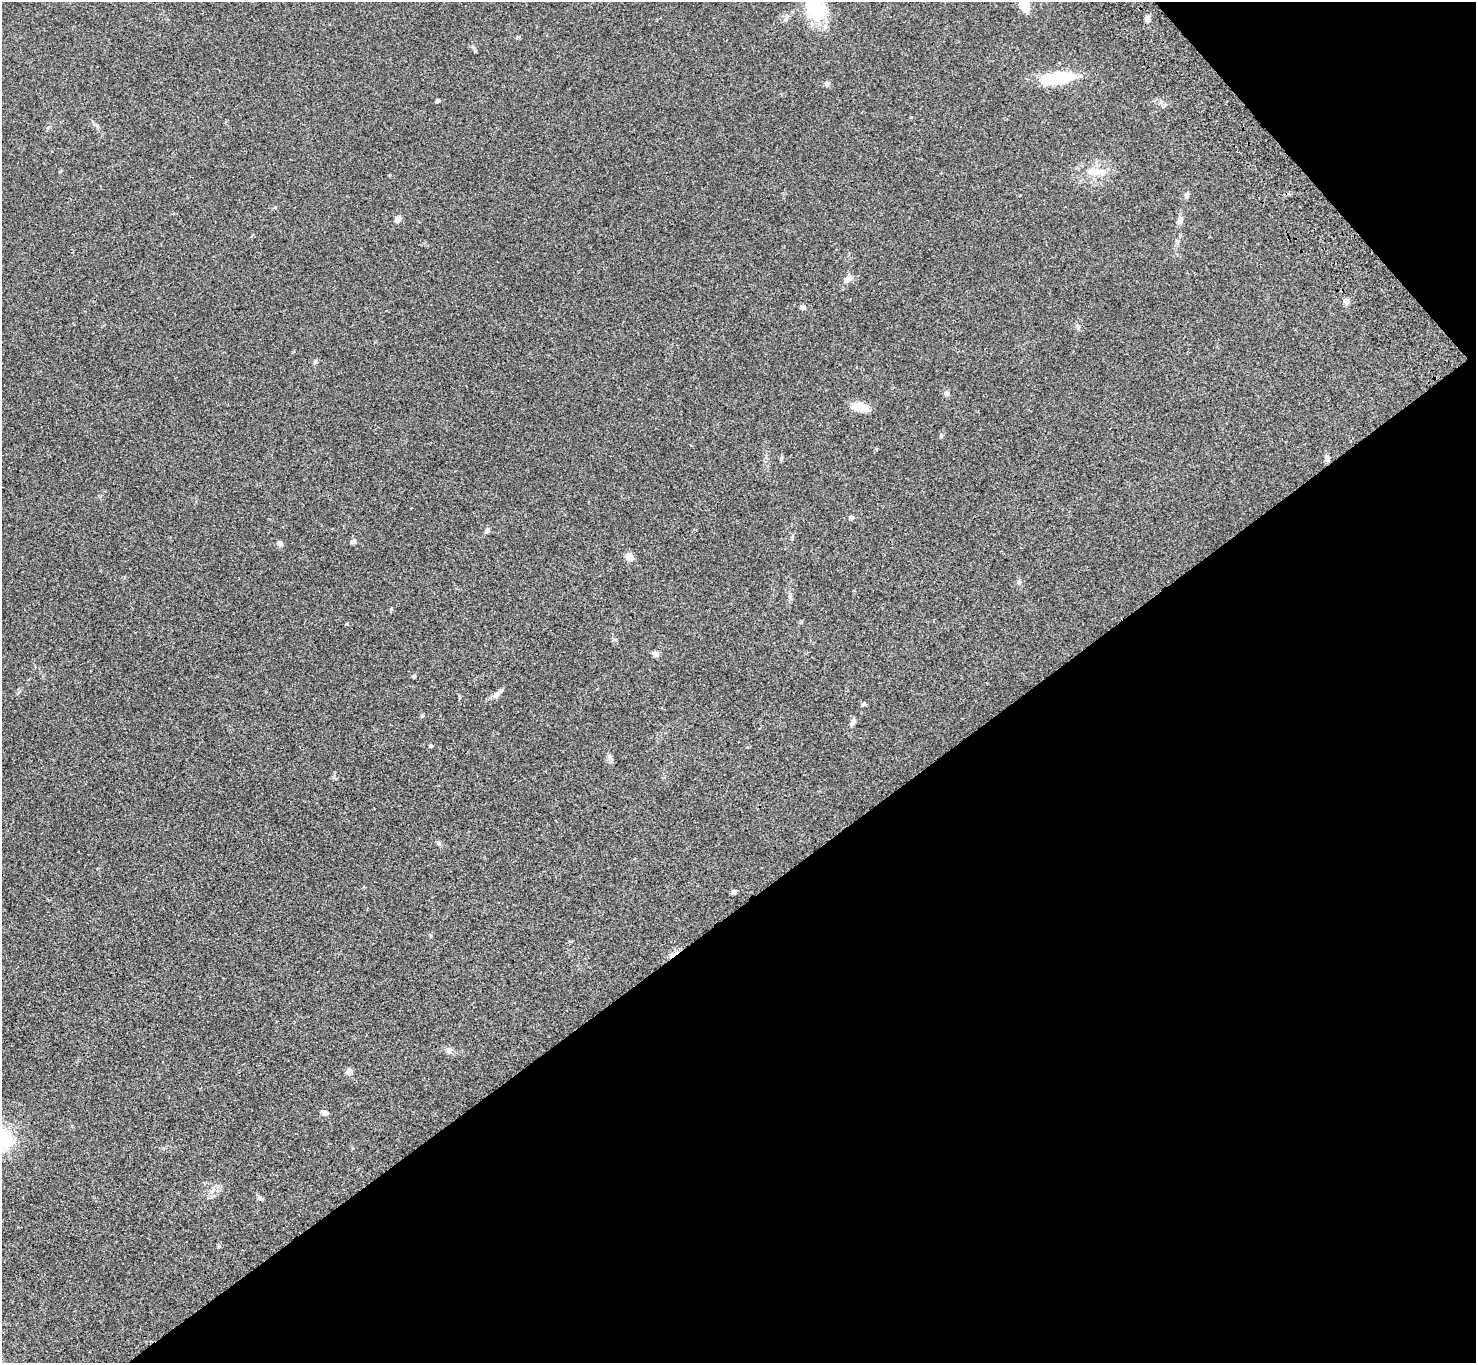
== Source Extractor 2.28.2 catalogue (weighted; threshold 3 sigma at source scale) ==
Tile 12 of 4 x 4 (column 4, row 3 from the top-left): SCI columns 4523-5996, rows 1743-3103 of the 6096 x 6070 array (HDU 1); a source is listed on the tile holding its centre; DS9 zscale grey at full resolution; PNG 1478 x 1365 px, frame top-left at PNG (2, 2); no overlay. Shown black and unused: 37% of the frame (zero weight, under 3 of 4 exposures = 6% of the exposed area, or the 3 px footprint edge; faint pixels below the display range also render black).
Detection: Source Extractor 2.28.2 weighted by HDU 2 'WHT'; one run over the whole footprint, this tile lists its part. Background 0.0448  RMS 0.0054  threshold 0.0245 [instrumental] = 3 sigma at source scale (4.5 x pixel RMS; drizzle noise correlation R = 1.50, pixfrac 1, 0.05/0.05 arcsec/px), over >= 5 px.
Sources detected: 40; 1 inside a brighter listed object's ellipse — not listed separately; the other 39 listed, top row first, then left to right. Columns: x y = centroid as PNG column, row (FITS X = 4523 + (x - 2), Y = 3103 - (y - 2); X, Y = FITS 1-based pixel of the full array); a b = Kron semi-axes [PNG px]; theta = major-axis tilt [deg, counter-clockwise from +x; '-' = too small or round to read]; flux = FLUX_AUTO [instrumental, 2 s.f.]
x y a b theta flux
1023 2 28 10 -73 10
815 9 36 25 -62 25
786 19 8 5 54 1.3
1148 19 9 6 79 2
1057 78 36 13 9 27
827 84 7 6 - 1.2
437 101 5 4 - 0.94
1165 105 6 4 89 0.8
1095 171 24 10 5 7.6
1187 196 8 6 71 1.2
398 219 9 6 62 2.3
1180 220 10 7 82 2
848 278 10 7 43 3.6
1346 302 9 7 -61 1.8
803 307 7 6 - 1.3
315 362 8 4 55 0.82
946 393 8 6 -68 1.5
860 407 21 11 -8 6.4
941 436 7 4 66 0.74
1327 458 10 6 -77 1.5
851 517 5 5 - 1.2
487 531 8 5 45 1.3
353 542 7 5 19 1.3
280 543 7 6 - 1.3
629 557 8 8 - 4.1
1019 582 6 6 - 0.98
655 654 7 7 - 1.7
414 676 5 4 - 0.65
496 695 10 7 47 2.2
863 704 6 4 19 0.94
853 722 11 5 62 1.4
431 745 5 4 - 0.64
610 758 11 6 -67 1.5
439 843 6 5 - 0.88
733 892 6 6 - 1.1
449 1051 8 7 - 1.7
349 1072 7 7 - 2.4
325 1113 8 6 -25 1.7
261 1199 8 5 -22 0.99
Isophote crosses this tile's border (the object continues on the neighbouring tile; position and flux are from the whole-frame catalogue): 2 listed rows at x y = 1023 2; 815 9
Unlisted compact peaks at least as high as the median listed source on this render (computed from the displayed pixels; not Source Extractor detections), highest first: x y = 475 51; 391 609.